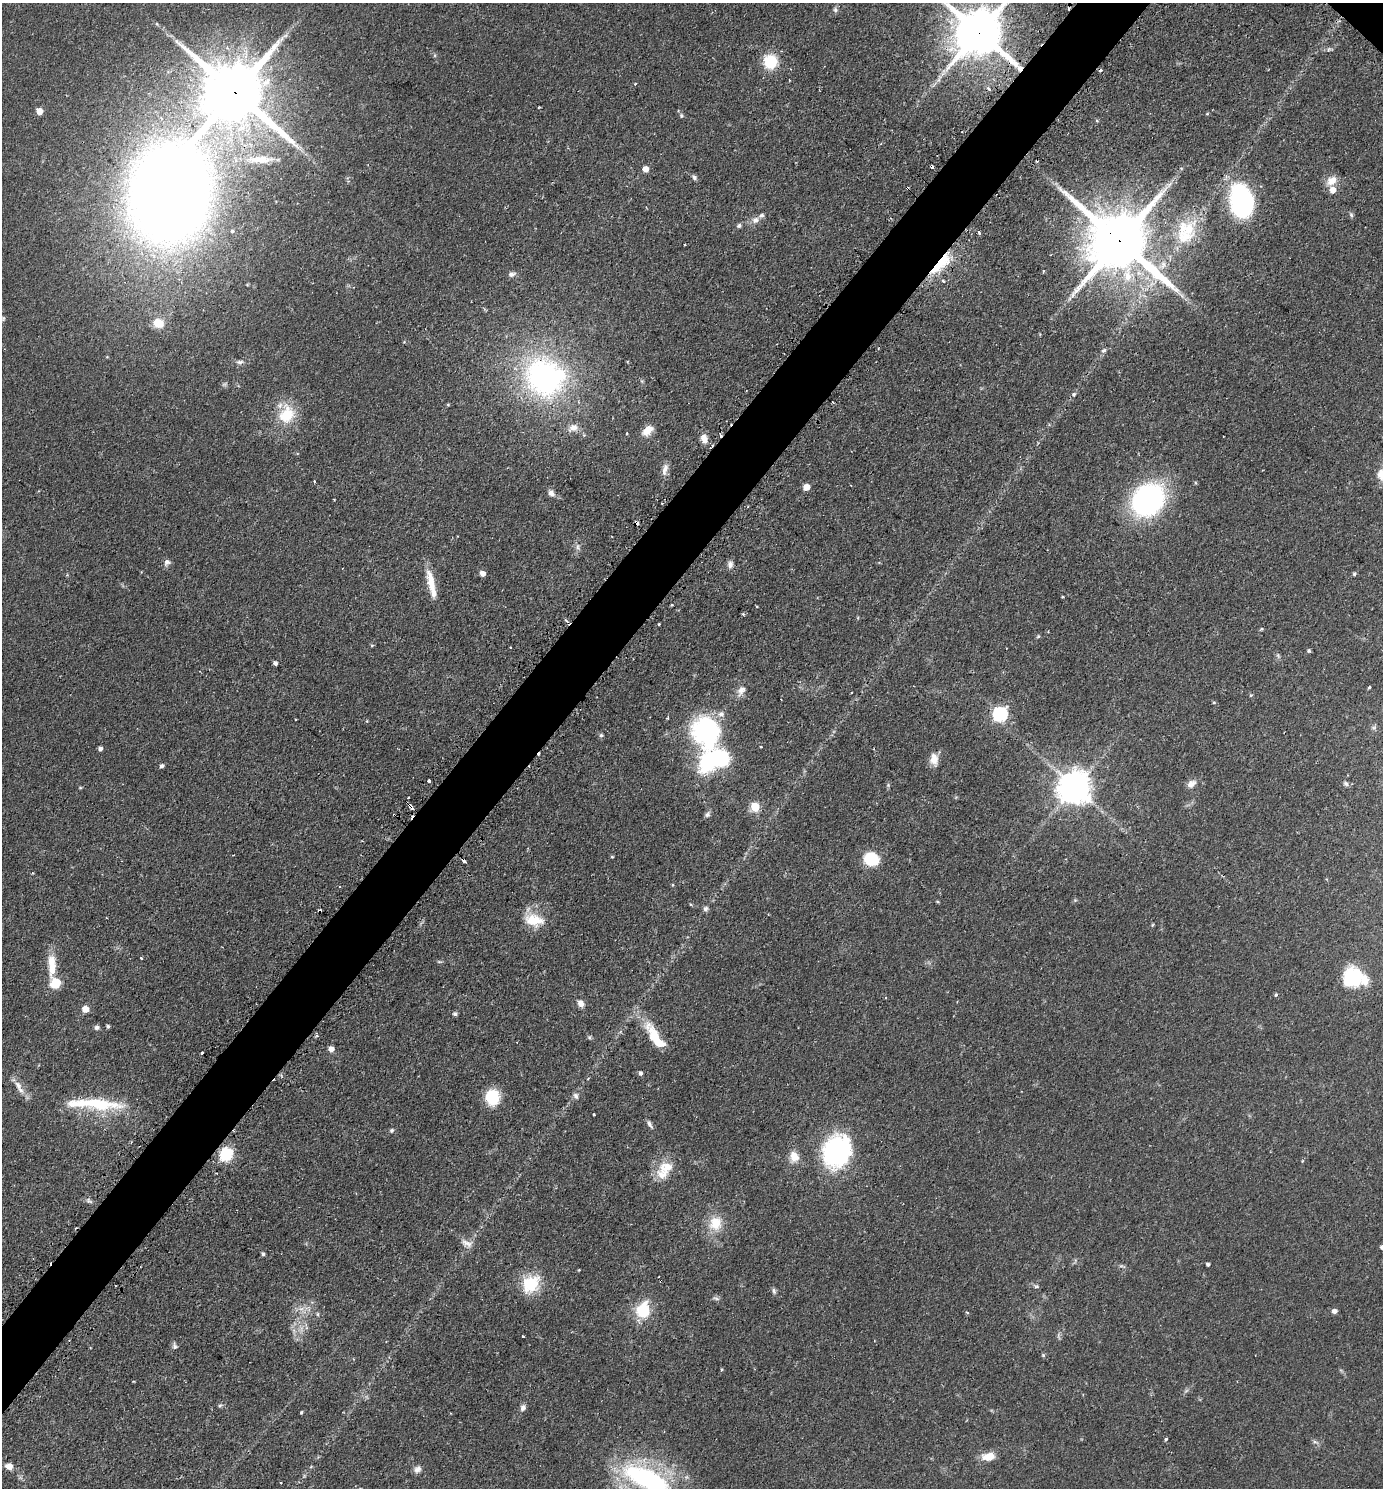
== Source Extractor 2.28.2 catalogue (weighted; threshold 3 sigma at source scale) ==
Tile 7 of 4 x 4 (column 3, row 2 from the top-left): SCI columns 3078-4458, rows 3006-4491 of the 6013 x 6010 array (HDU 1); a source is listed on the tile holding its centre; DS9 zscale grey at full resolution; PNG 1385 x 1490 px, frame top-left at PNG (2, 3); no overlay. Shown black and unused: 5% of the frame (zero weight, under 2 of 3 exposures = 3% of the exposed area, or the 3 px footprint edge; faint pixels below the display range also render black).
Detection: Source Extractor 2.28.2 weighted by HDU 2 'WHT'; one run over the whole footprint, this tile lists its part. Background 0.0809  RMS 0.0053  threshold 0.0237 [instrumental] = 3 sigma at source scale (4.5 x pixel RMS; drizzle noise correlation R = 1.50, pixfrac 1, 0.05/0.05 arcsec/px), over >= 5 px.
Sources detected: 180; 1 too faint to see at this stretch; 2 inside a brighter object's white glare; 19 cosmic-ray / hot-pixel residue — not listed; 9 inside a brighter listed object's ellipse — not listed separately; the other 149 listed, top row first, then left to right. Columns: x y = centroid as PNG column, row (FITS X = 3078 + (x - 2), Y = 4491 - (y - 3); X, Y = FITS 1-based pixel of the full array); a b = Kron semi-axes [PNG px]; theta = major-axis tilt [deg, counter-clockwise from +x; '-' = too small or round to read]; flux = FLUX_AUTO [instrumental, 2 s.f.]
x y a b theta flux
835 10 7 6 - 1.2
157 24 5 3 - 0.61
979 32 16 13 -41 3100
1329 49 8 5 16 1.1
770 62 13 12 - 19
989 89 5 3 - 1.7
234 92 21 15 -41 5000
39 111 5 5 - 7.2
1207 114 5 3 - 0.52
681 115 6 4 73 0.76
1097 121 5 3 - 0.53
260 159 30 9 0 8.3
645 169 5 5 - 5.2
694 177 8 5 -47 1.3
1332 181 14 11 33 5.3
169 194 84 56 64 940
1242 201 28 19 -76 85
1351 215 7 5 -68 0.96
755 220 10 8 36 2.9
739 226 6 5 - 1
232 231 5 5 - 0.83
979 232 4 3 - 0.99
1184 237 29 16 14 15
1119 241 23 16 -41 4900
941 264 34 11 47 21
511 274 8 6 13 1.9
943 281 4 3 - 2.2
3 318 6 5 - 0.84
158 323 11 10 - 8.7
1104 350 7 5 33 1.2
240 362 9 5 1 1.5
543 377 56 45 -64 110
1074 394 5 4 - 0.82
833 402 3 2 - 0.7
448 405 5 3 - 0.52
286 414 26 20 69 17
573 428 13 9 18 3.9
647 430 14 9 41 6.1
627 433 3 3 - 0.51
704 439 11 8 -75 3.8
665 469 17 7 77 3.5
1381 475 15 10 -89 5.5
806 487 5 5 - 7.3
551 493 9 7 -39 2.2
1148 500 37 30 41 87
662 503 2 2 - 0.55
636 524 4 3 - 13
578 547 9 5 -83 1.6
167 562 9 8 - 2
730 564 10 7 84 2.3
482 573 5 5 - 3.4
1354 574 5 4 - 0.83
431 582 32 9 -78 10
1063 597 4 3 - 0.46
672 605 3 2 - 0.58
743 614 4 3 - 0.66
659 624 3 3 - 1
1261 629 5 3 - 0.65
1048 632 3 3 - 0.37
372 645 5 3 - 0.56
510 647 3 2 - 0.6
1309 651 5 5 - 0.82
275 663 4 4 - 1.8
1369 687 3 3 - 1.1
741 690 14 9 59 3.8
1251 695 5 5 - 0.63
1214 703 5 3 - 0.53
1000 714 7 6 - 100
668 718 4 3 - 0.52
367 721 5 3 - 0.44
706 732 36 29 -73 71
601 735 5 5 - 0.85
100 749 4 4 - 1.7
934 759 16 9 -88 5.1
162 766 4 4 - 1.5
429 780 3 3 - 1.9
1191 784 13 9 35 3
1346 784 7 6 - 1.2
80 788 4 4 - 0.55
1075 788 10 10 - 1000
408 797 3 2 - 0.81
411 807 6 3 -53 4.5
755 807 5 5 - 17
707 814 9 6 49 1.4
612 857 4 4 - 0.5
871 859 15 14 - 16
464 861 4 3 - 2.3
32 873 4 2 - 0.5
938 902 4 3 - 0.55
690 904 4 3 - 0.5
705 909 6 6 - 1.6
106 918 3 2 - 0.44
534 920 26 15 -12 12
1152 925 5 3 - 0.47
141 958 3 3 - 0.92
439 962 6 4 -1 0.7
52 965 30 10 -89 11
1353 977 20 16 -14 35
1276 995 5 4 - 0.66
581 1003 9 7 -60 2.9
85 1009 5 5 - 7.5
455 1014 5 4 - 1.3
108 1026 4 4 - 1.1
97 1027 6 6 - 1.4
589 1037 6 5 - 0.78
659 1043 52 12 -58 15
331 1049 5 5 - 4
202 1053 3 3 - 2.4
640 1073 5 4 - 1.5
18 1085 14 8 -65 3.7
576 1096 8 6 -63 1.7
492 1097 16 14 90 16
95 1104 81 14 -3 32
594 1114 3 2 - 0.74
650 1124 12 5 -60 1.8
392 1130 5 5 - 1.1
836 1151 29 24 70 80
226 1154 6 6 - 73
794 1157 14 11 -71 5.9
667 1167 23 15 5 10
715 1223 19 16 77 11
467 1243 18 9 -23 3.6
1381 1247 6 5 - 1
263 1254 4 4 - 1
1208 1264 3 3 - 1.1
579 1270 3 3 - 0.4
531 1284 24 19 48 18
1036 1286 6 4 26 0.79
774 1291 9 5 -75 1.2
716 1298 9 5 -20 1.2
301 1308 10 5 9 2.5
643 1310 17 14 79 20
1334 1311 5 4 - 2.5
967 1312 4 3 - 0.54
318 1314 5 4 - 0.7
523 1336 3 2 - 0.75
175 1346 8 6 -69 1.5
1043 1355 5 4 - 0.66
721 1369 4 3 - 0.53
220 1406 6 5 - 0.86
523 1408 8 6 66 2
301 1412 3 3 - 0.73
1166 1439 4 3 - 1.4
1315 1442 7 4 -18 0.99
989 1456 15 8 8 7.1
9 1466 7 6 - 3.8
417 1469 10 8 36 2.3
647 1479 59 22 -26 95
281 1483 2 2 - 0.48
Overlapping masked pixels (flux is a lower limit): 8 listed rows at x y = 979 32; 234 92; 169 194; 1119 241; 941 264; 636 524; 411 807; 464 861
Isophote crosses this tile's border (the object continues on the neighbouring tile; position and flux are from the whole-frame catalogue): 4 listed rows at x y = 979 32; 1381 475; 1381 1247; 647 1479